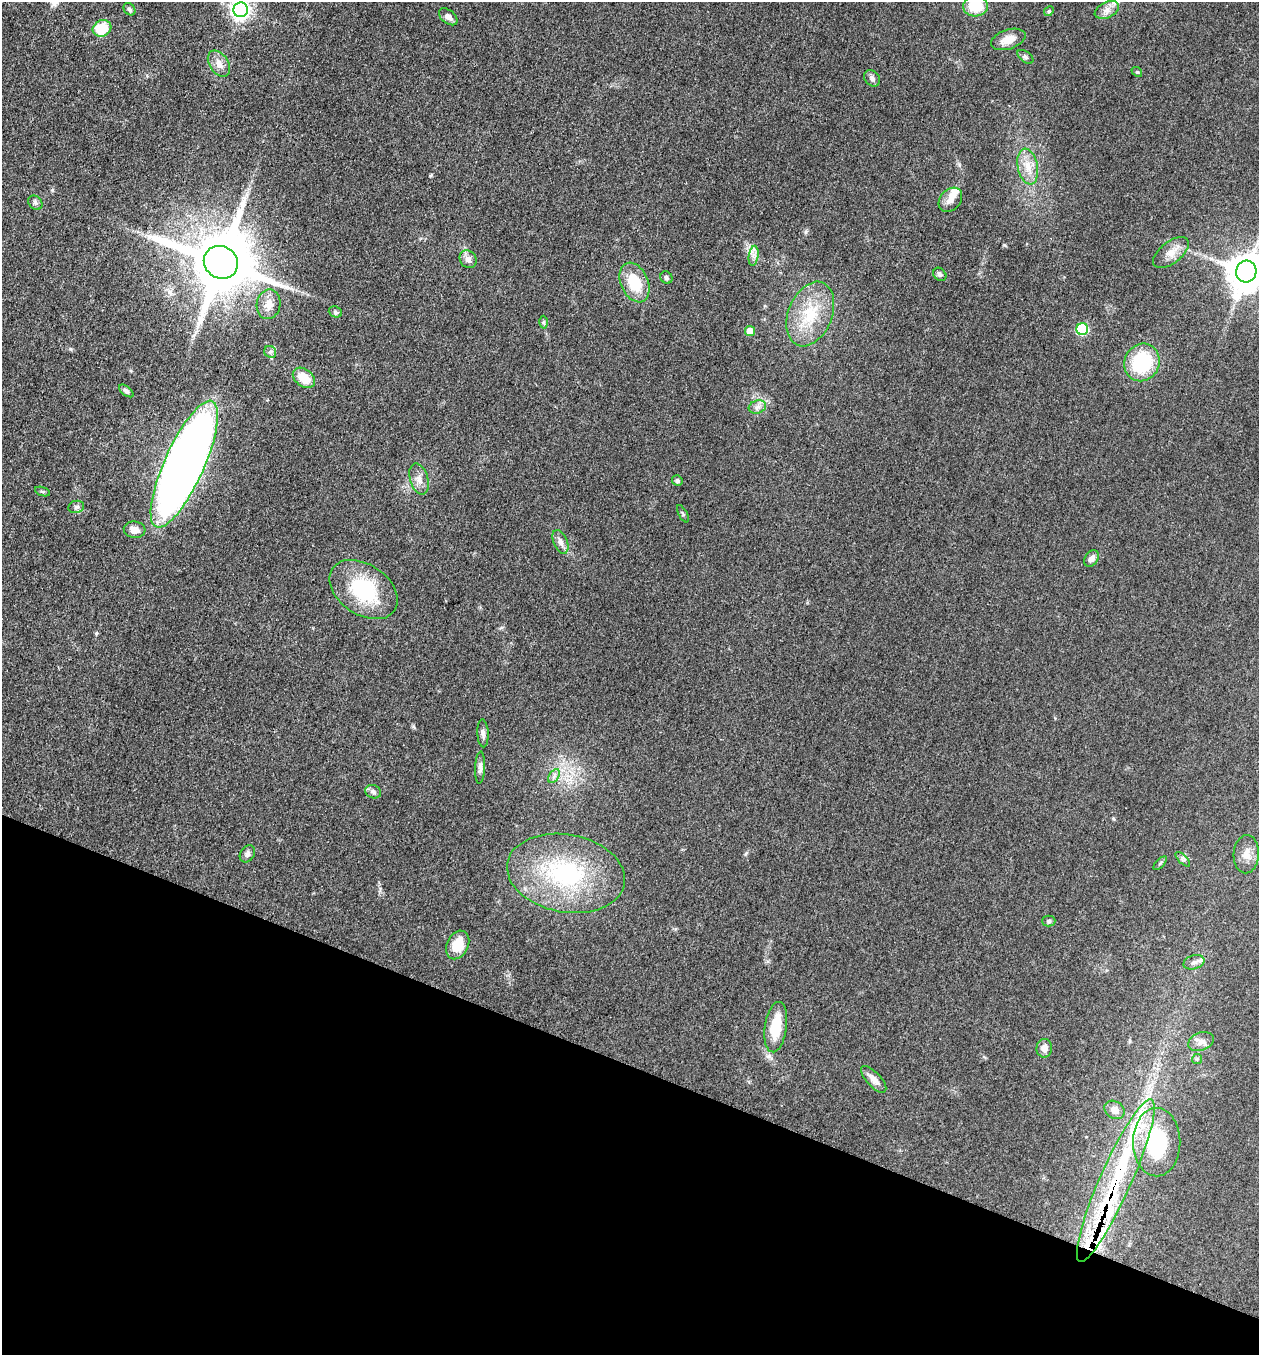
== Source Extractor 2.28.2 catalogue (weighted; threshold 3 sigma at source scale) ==
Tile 15 of 4 x 4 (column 3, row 4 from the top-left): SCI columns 2713-3969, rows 17-1369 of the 5506 x 5461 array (HDU 1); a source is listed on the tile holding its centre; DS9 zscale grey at full resolution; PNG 1261 x 1357 px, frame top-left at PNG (2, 2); each listed source drawn as its Kron ellipse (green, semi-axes under 4 px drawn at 4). Shown black and unused: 21% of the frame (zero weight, under 3 of 5 exposures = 4% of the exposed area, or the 3 px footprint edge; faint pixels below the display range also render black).
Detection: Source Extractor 2.28.2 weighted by HDU 2 'WHT'; one run over the whole footprint, this tile lists its part. Background 0.0603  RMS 0.0062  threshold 0.0277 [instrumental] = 3 sigma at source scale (4.5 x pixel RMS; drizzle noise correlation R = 1.50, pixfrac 1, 0.05/0.05 arcsec/px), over >= 5 px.
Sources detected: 73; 9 inside a brighter listed object's ellipse — not listed separately; the other 64 listed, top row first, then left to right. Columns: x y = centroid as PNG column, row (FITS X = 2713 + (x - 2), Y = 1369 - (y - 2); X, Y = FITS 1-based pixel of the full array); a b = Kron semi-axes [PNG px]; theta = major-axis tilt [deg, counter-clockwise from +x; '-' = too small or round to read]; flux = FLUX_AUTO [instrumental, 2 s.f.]
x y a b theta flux
976 6 12 10 3 17
129 9 7 5 -50 1.3
241 10 7 7 - 310
1107 10 13 7 26 4.1
1049 11 5 4 - 0.78
448 17 11 6 -39 2.6
102 28 9 8 - 17
1008 39 18 9 19 6.9
1025 57 9 5 -38 1.3
219 64 14 9 -56 4.8
1137 72 6 4 -40 0.8
872 78 9 7 -45 2.1
1028 166 18 10 -79 8.4
950 200 13 10 49 4.4
35 203 8 6 -45 1.4
1171 252 21 10 38 6.9
754 256 10 5 82 2.4
468 259 9 8 - 3.5
221 262 17 16 - 6000
1246 272 11 10 - 1700
940 274 7 5 -44 1.6
666 278 6 5 - 1.4
635 283 21 13 -66 20
269 304 15 12 78 6
335 312 7 5 -22 1.1
810 314 34 22 68 28
543 322 6 4 89 0.96
1082 329 6 6 - 44
750 331 5 5 - 11
270 352 6 5 - 1.4
1142 362 19 17 63 40
304 378 12 8 -38 12
126 391 8 4 -37 1.7
757 407 9 6 17 2.6
184 464 69 20 66 730
419 479 16 9 -73 4.8
677 481 5 5 - 1.2
43 492 8 3 -19 0.92
76 507 8 6 12 1.6
683 514 9 3 -61 0.84
135 530 11 8 -5 5.3
560 542 12 7 -67 3.1
1092 558 9 6 56 3.3
364 590 38 25 -34 44
483 733 14 5 -88 2.4
480 767 16 5 87 2.7
554 776 7 5 57 1.9
373 792 8 6 -21 1.9
247 854 9 7 57 2.2
1246 854 19 13 87 7
1183 859 9 3 -45 1.2
1160 863 8 3 45 0.9
566 873 59 39 -11 82
1049 921 6 5 - 1.1
458 945 15 10 63 12
1194 962 11 7 17 2.8
776 1027 25 11 82 21
1201 1042 13 9 21 4
1044 1048 9 8 - 4
1197 1059 5 5 - 0.93
874 1079 17 7 -48 4.9
1114 1110 11 8 -33 4.6
1157 1142 34 23 -90 49
1116 1180 88 15 66 78
Overlapping masked pixels (flux is a lower limit): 1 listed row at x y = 1116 1180
Isophote crosses this tile's border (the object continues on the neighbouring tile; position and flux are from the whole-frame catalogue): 3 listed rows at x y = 976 6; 241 10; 1246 272
Unlisted compact peaks at least as high as the median listed source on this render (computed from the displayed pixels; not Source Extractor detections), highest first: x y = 1004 245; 806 232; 70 349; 413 726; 746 853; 52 190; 959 165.